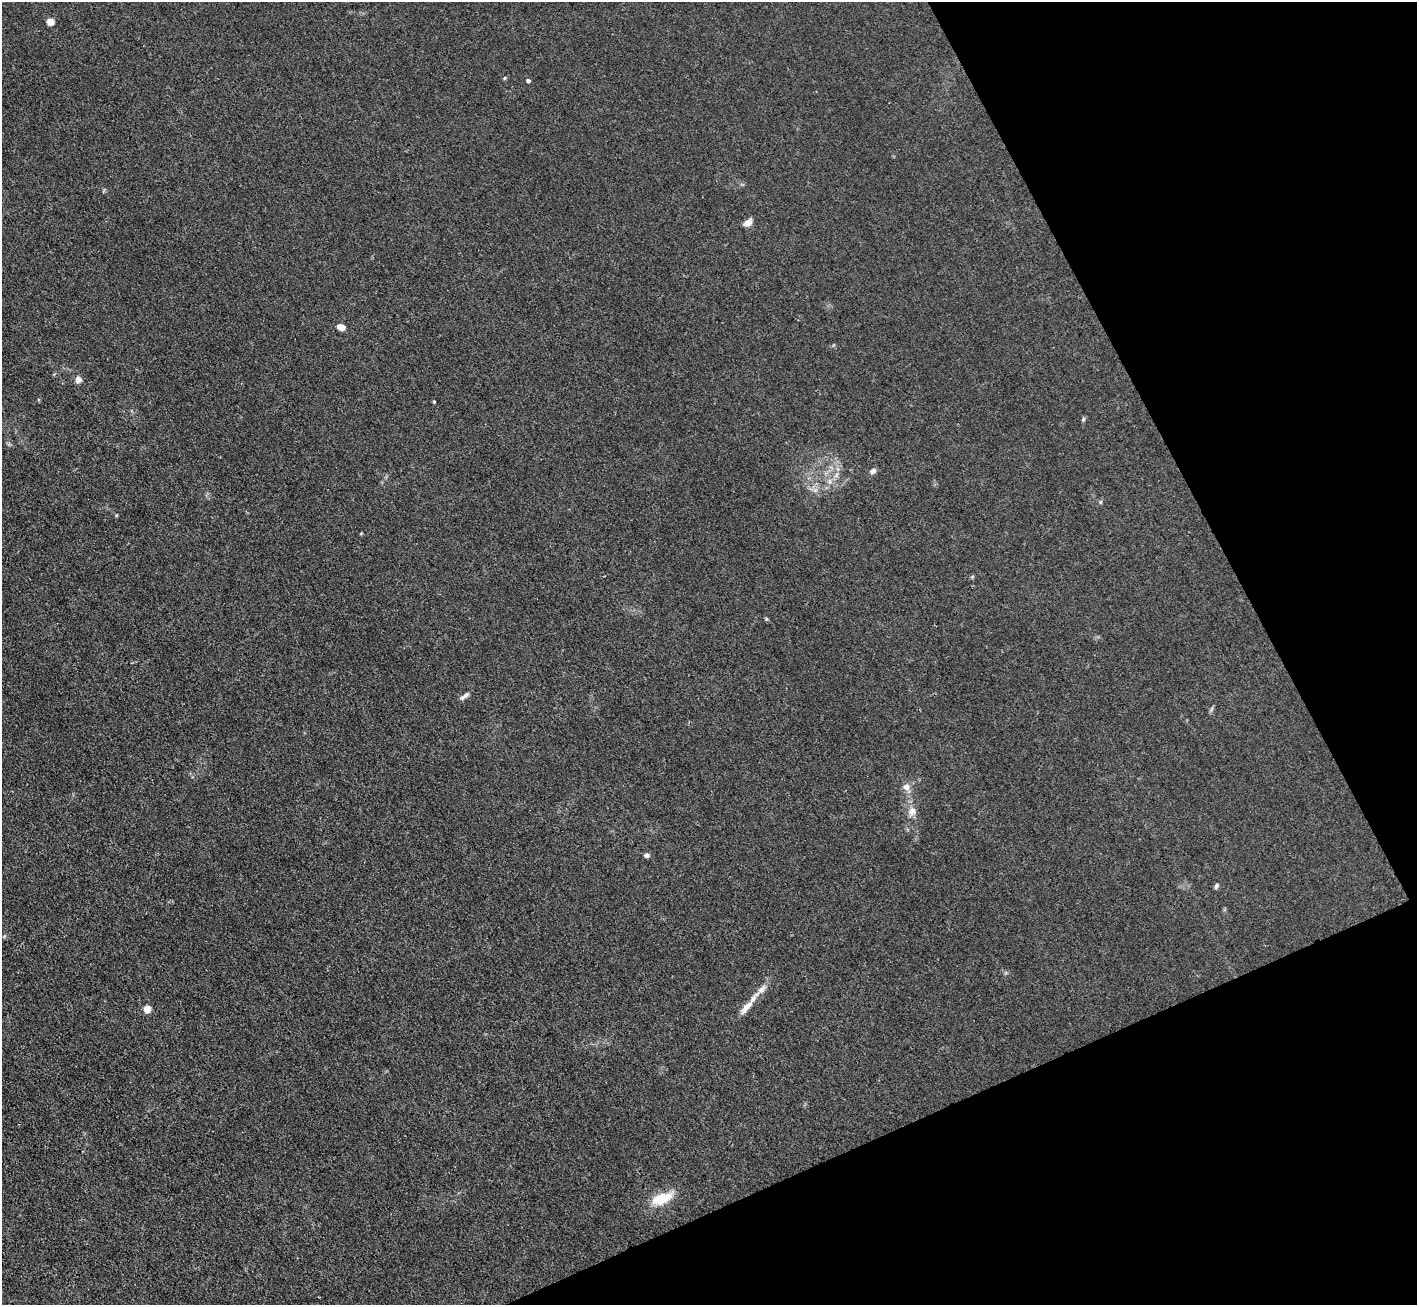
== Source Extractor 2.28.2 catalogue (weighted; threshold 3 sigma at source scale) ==
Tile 12 of 4 x 4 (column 4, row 3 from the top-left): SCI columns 4247-5661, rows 1457-2759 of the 5662 x 5652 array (HDU 1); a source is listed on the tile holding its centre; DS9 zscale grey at full resolution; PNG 1419 x 1307 px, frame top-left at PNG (2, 2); no overlay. Shown black and unused: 22% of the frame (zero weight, under 3 of 4 exposures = <1% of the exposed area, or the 3 px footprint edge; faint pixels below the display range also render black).
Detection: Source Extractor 2.28.2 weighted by HDU 2 'WHT'; one run over the whole footprint, this tile lists its part. Background 0.0243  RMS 0.0047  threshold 0.0209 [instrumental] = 3 sigma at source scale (4.5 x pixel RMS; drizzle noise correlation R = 1.50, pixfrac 1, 0.05/0.05 arcsec/px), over >= 5 px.
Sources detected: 20; all 20 listed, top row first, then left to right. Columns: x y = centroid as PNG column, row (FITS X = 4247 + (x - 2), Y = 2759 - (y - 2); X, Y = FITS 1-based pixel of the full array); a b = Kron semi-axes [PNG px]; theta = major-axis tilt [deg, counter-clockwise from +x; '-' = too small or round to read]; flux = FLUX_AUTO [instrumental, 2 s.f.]
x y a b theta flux
50 22 5 5 - 7.7
505 78 5 3 - 0.45
528 81 4 4 - 1.1
748 222 10 7 34 2.8
341 327 8 6 -22 3.7
78 380 7 7 - 2.4
434 402 4 3 - 0.45
1083 419 7 4 70 0.69
873 471 8 6 32 1.8
829 481 7 4 -89 1.1
1100 502 6 4 -90 0.56
466 695 10 6 39 1.6
906 787 10 8 -2 2.7
912 811 12 10 80 3.2
647 855 6 6 - 1.3
1216 886 7 5 63 0.93
761 989 13 8 41 3.1
746 1007 23 8 50 5.1
147 1009 5 5 - 8.4
661 1198 26 12 19 11